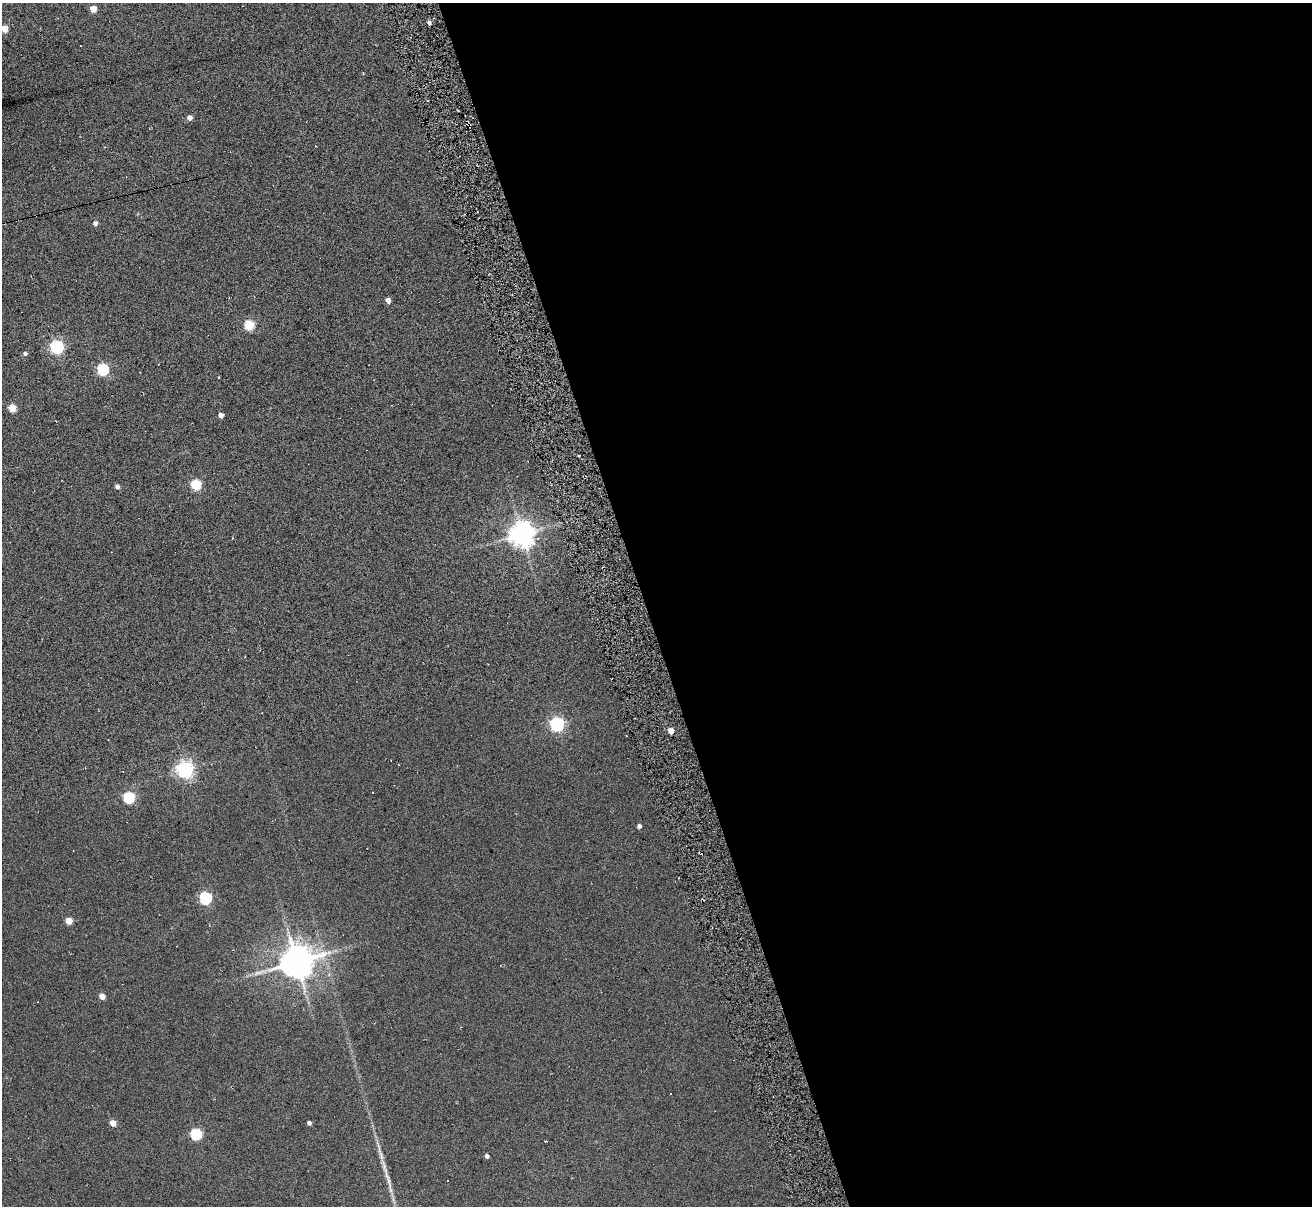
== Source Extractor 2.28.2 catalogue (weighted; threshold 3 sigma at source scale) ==
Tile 8 of 4 x 4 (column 4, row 2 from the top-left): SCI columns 3985-5294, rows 2564-3767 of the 5294 x 5235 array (HDU 1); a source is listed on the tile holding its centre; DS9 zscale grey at full resolution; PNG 1314 x 1208 px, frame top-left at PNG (2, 3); no overlay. Shown black and unused: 51% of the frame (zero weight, under 3 of 6 exposures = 3% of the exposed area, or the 3 px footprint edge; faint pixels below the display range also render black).
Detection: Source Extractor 2.28.2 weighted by HDU 2 'WHT'; one run over the whole footprint, this tile lists its part. Background 0.105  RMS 0.051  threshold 0.207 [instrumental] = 3 sigma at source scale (4.09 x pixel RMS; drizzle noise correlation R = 1.36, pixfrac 0.8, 0.05/0.05 arcsec/px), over >= 5 px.
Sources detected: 42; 8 cosmic-ray / hot-pixel residue — not listed; the other 34 listed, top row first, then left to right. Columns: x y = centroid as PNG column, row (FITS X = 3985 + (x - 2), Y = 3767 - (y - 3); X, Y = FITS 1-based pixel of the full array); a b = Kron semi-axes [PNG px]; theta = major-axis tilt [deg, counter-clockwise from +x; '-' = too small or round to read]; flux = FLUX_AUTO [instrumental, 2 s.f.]
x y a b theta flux
93 9 5 4 - 76
429 22 4 4 - 13
5 28 5 4 - 92
363 73 3 2 - 3.4
189 117 5 5 - 26
95 223 4 4 - 18
388 300 4 4 - 32
249 325 5 5 - 270
57 347 6 6 - 820
25 353 5 4 - 12
103 369 6 5 - 470
219 377 2 2 - 3.5
12 408 5 5 - 120
221 415 5 4 - 26
196 484 5 5 - 320
117 486 4 4 - 17
522 534 8 8 - 5100
557 724 6 6 - 1000
671 730 4 4 - 50
185 769 6 6 - 1800
123 771 3 2 - 2.9
129 797 6 5 - 470
639 826 4 4 - 16
205 898 6 5 - 600
69 921 5 4 - 83
297 962 10 9 - 11000
102 996 4 4 - 41
113 1123 5 4 - 60
309 1123 4 4 - 14
196 1134 5 5 - 440
379 1148 19 3 -82 22
487 1156 4 4 - 14
387 1175 15 5 -68 27
448 1181 3 2 - 5.3
Isophote crosses this tile's border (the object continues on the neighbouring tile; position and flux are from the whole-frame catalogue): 1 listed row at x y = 5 28